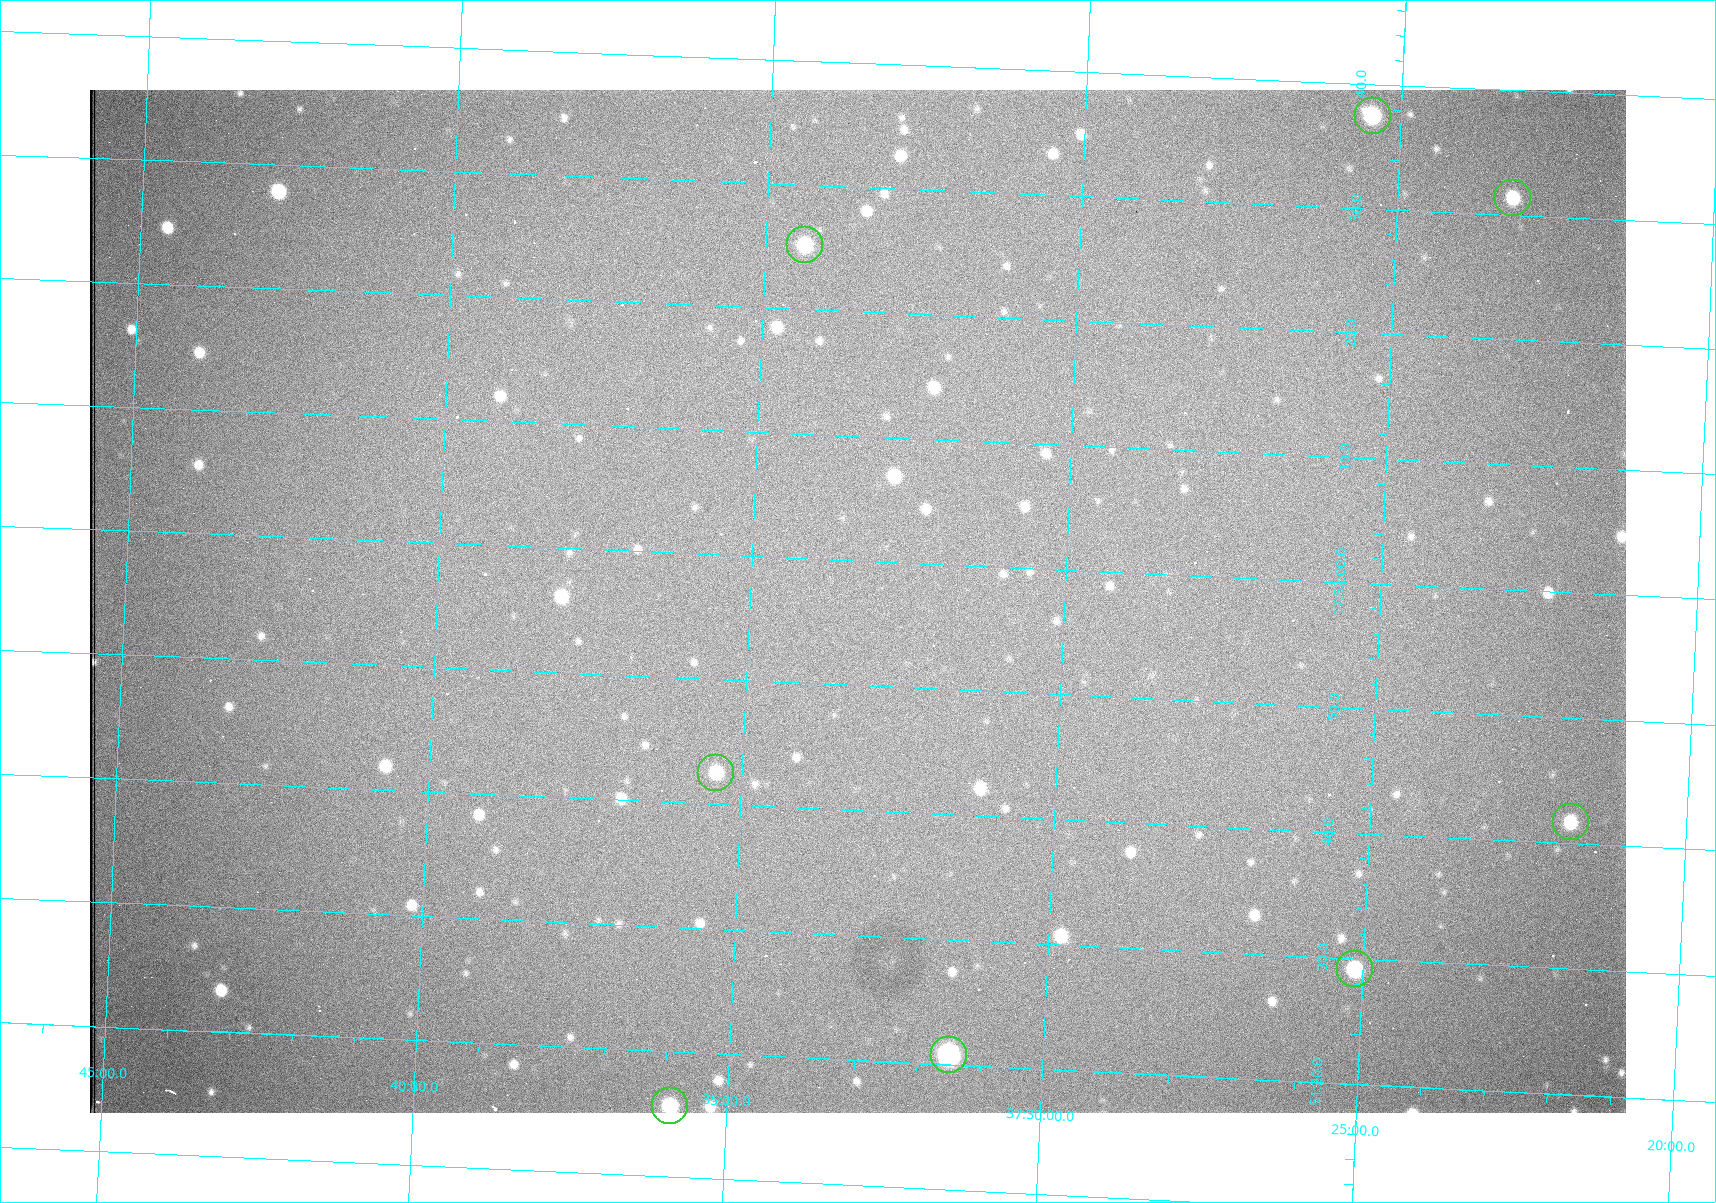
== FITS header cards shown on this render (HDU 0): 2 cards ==
NAXIS1  =                 1536 /fastest changing axis
NAXIS2  =                 1023 /next to fastest changing axis

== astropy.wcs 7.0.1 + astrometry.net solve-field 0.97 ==
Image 1536 x 1023 px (HDU 0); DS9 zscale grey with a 90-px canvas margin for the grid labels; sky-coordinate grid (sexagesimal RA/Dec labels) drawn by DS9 from the SOLVED WCS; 8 Tycho-2 reference stars matched to detected sources circled (green)
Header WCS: RA---TAN/DEC--TAN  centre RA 17:51:57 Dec +37:33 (267.99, +37.55 deg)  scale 0.958 arcsec/px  FOV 24.5' x 16.3'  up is +87 deg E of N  parity flipped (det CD > 0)
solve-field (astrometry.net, Tycho-2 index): VERIFIED the header's WCS against the Tycho-2 star catalogue (8 matches, 0 conflicts) and refined it, rather than solving blind
Solved WCS: RA---TAN-SIP/DEC--TAN-SIP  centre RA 17:51:57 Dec +37:33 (267.99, +37.55 deg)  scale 0.956 arcsec/px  FOV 24.5' x 16.3'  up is +87 deg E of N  parity flipped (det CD > 0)
The solver's refit moves the header's centre by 0.77 arcsec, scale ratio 0.9979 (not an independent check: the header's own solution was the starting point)
Tycho-2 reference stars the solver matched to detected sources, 8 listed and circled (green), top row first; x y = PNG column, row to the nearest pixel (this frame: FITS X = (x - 90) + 1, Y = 1023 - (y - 90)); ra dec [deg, ICRS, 3 dp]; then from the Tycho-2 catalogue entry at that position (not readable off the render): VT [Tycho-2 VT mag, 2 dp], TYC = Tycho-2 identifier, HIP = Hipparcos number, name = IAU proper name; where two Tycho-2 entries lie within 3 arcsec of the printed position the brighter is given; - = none
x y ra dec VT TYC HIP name
1373 116 268.156 +37.424 11.25 2620-712-1 - -
1513 198 268.131 +37.386 12.62 2620-526-1 - -
805 245 268.105 +37.573 11.82 3089-995-1 - -
716 773 267.927 +37.590 11.84 3089-1137-1 - -
1571 822 267.924 +37.364 11.94 2620-391-1 - -
1355 969 267.871 +37.419 11.35 2620-812-1 - -
949 1055 267.836 +37.525 9.96 3089-889-1 - -
670 1106 267.815 +37.598 11.54 3089-1081-1 - -